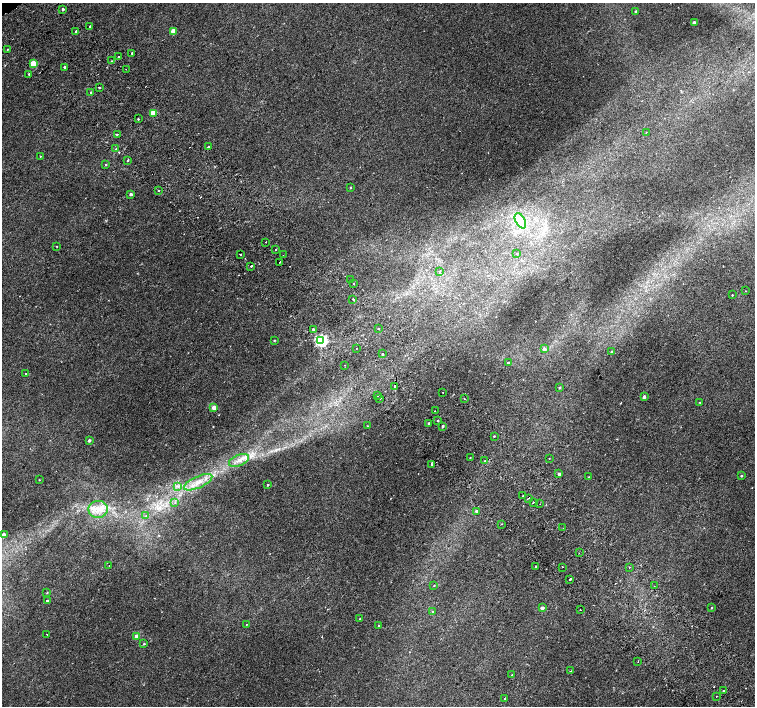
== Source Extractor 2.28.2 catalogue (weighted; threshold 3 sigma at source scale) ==
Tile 6 of 4 x 4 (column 2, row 2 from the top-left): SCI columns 1557-3062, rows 3080-4487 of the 6118 x 6093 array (HDU 1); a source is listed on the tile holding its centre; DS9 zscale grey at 2 x 2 block average (1 PNG px = mean of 2 x 2 image px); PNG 757 x 708 px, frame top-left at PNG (2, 3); each listed source drawn as its Kron ellipse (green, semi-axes under 4 px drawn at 4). Shown black and unused: <1% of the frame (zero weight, under 2 of 3 exposures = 3% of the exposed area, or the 3 px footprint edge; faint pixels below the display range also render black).
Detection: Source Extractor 2.28.2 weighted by HDU 2 'WHT'; one run over the whole footprint, this tile lists its part. Background 0.00139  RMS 0.0023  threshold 0.0105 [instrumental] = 3 sigma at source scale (4.5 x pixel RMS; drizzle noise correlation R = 1.50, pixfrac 1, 0.0396/0.0396 arcsec/px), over >= 5 px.
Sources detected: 126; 6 cosmic-ray / hot-pixel residue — neither listed nor drawn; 1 coinciding with a brighter row at this scale — not listed separately; the other 119 listed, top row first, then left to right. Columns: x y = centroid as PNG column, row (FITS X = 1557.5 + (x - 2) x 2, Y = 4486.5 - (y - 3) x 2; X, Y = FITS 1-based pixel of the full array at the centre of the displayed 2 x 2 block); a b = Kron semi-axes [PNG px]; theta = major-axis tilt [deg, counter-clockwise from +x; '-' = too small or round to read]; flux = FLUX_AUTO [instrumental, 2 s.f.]
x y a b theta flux
63 9 2 2 - 1
636 11 2 2 - 0.64
694 23 2 2 - 2.6
90 27 3 2 - 0.64
76 31 2 2 - 4.2
173 31 3 3 - 7.8
7 49 2 2 - 0.29
132 53 2 2 - 0.44
118 57 2 2 - 1
111 61 2 2 - 0.37
33 64 3 3 - 14
65 67 2 2 - 12
126 69 2 2 - 0.93
29 74 2 2 - 0.36
99 88 2 2 - 1.7
91 93 2 2 - 7.2
153 113 3 3 - 15
138 119 2 2 - 1.9
646 132 2 2 - 0.27
117 134 4 2 - 0.3
208 147 2 2 - 1.2
116 149 2 2 - 1.5
40 156 2 2 - 0.28
127 160 2 2 - 2.4
106 165 3 2 - 0.37
350 187 2 2 - 0.41
158 190 2 2 - 0.71
131 194 3 3 - 1.4
520 221 8 4 -61 3.1
266 242 2 2 - 0.65
57 246 2 2 - 0.28
276 249 2 2 - 2
517 253 2 2 - 0.25
241 254 2 2 - 1.1
283 255 2 2 - 0.21
280 262 2 2 - 0.44
251 266 2 2 - 0.66
439 272 2 2 - 0.54
350 280 2 2 - 2.6
353 283 2 2 - 0.39
745 291 2 2 - 0.21
732 295 2 2 - 1.1
353 299 2 2 - 1.7
313 329 2 2 - 1.4
378 329 2 2 - 0.81
274 341 2 2 - 0.71
321 341 3 3 - 140
356 349 2 2 - 0.3
544 349 3 3 - 2.7
612 351 2 2 - 0.26
382 354 2 2 - 0.47
508 363 2 2 - 1.4
345 365 2 2 - 0.25
26 373 2 2 - 1.1
395 386 2 2 - 11
560 388 3 3 - 0.48
443 392 2 2 - 1.1
377 396 2 2 - 0.37
644 397 3 2 - 1.6
380 398 2 2 - 1.2
464 399 2 2 - 0.32
700 402 2 2 - 0.46
214 408 2 2 - 6.4
435 411 2 2 - 1.1
438 421 2 2 - 1.2
429 424 2 2 - 1.3
367 426 2 2 - 0.26
443 426 2 2 - 0.87
494 436 2 2 - 0.81
89 440 2 2 - 1.6
470 458 2 2 - 0.33
549 458 2 2 - 0.35
239 460 10 5 23 3.9
485 461 2 2 - 0.62
432 464 2 2 - 2
559 474 3 3 - 1.4
741 476 3 2 - 0.56
589 477 2 2 - 0.3
39 480 2 2 - 0.21
198 482 15 6 24 6
268 485 3 2 - 0.46
177 486 4 2 - 0.75
523 496 2 2 - 0.63
528 498 2 2 - 0.31
175 502 3 2 - 0.61
533 502 2 2 - 3.3
540 504 2 2 - 0.17
98 509 10 8 2 6.1
476 511 3 2 - 0.83
146 516 2 2 - 0.29
501 524 2 2 - 0.68
563 528 2 2 - 1.2
3 535 3 2 - 5.8
579 553 2 2 - 0.35
109 566 2 2 - 0.29
536 566 2 2 - 1.3
562 567 2 2 - 0.97
629 567 2 2 - 0.28
569 579 2 2 - 1.7
434 585 2 2 - 0.3
654 586 2 2 - 0.33
47 593 3 2 - 0.28
47 601 3 2 - 1.1
542 608 3 3 - 1.6
711 608 3 2 - 0.43
580 610 2 2 - 1
432 611 2 2 - 0.21
360 619 2 2 - 0.6
246 624 2 2 - 0.21
379 626 3 2 - 0.38
47 634 2 2 - 1.1
137 636 3 2 - 4.8
144 644 3 2 - 0.47
638 661 2 2 - 0.4
570 671 3 2 - 0.29
512 675 2 2 - 0.37
723 691 2 2 - 2.1
716 696 2 2 - 0.22
504 698 2 2 - 2.3
Overlapping masked pixels (flux is a lower limit): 1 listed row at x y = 395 386
Diffuse or blended objects may show on this block-average render without a row.